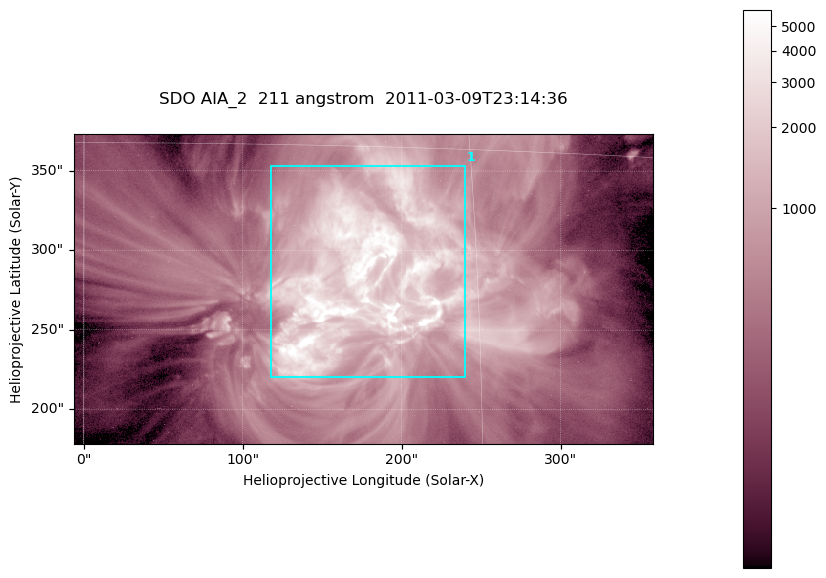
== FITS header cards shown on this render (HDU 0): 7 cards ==
TELESCOP= 'SDO     '           /
INSTRUME= 'AIA_2   '           /
WAVELNTH=                  211 /
WAVEUNIT= 'angstrom'           /
DATE-OBS= '2011-03-09T23:14:36.62' /
CTYPE1  = 'HPLN-TAN'           /
CTYPE2  = 'HPLT-TAN'           /

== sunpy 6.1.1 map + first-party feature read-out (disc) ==
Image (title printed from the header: SDO AIA_2  211 angstrom  2011-03-09T23:14:36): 606 x 324 px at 0.601 arcsec/px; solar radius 967 arcsec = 1609 px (partial field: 2.4% of the solar disc is inside the frame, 100% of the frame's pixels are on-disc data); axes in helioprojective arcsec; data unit not stated in the header (colour bar unlabelled)
Pointing: header CRPIX1/2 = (2040.79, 2040.71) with CRVAL1/2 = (0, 0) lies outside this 606 x 324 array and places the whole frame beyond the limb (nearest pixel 1.39 R_sun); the SolarSoft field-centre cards XCEN/YCEN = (175.8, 275.7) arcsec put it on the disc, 1860 arcsec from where CRPIX/CRVAL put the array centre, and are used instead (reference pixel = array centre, CRVAL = XCEN/YCEN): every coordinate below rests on XCEN/YCEN
Orientation: roll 0.0564 deg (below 1 deg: not rotated)
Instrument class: DISC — disc imager (sunpy class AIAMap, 211 A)
Bright regions (active regions / flare kernels): reference = the on-disc median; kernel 5 px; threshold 5 sigma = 1806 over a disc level ~462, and >= 1.15x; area >= 196 px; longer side >= 4 px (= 2.4 arcsec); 1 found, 1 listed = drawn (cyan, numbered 1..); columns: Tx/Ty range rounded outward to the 2 arcsec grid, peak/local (2 s.f.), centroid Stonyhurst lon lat
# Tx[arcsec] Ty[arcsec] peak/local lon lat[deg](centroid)
1 118..240 220..354 23 +11 +10